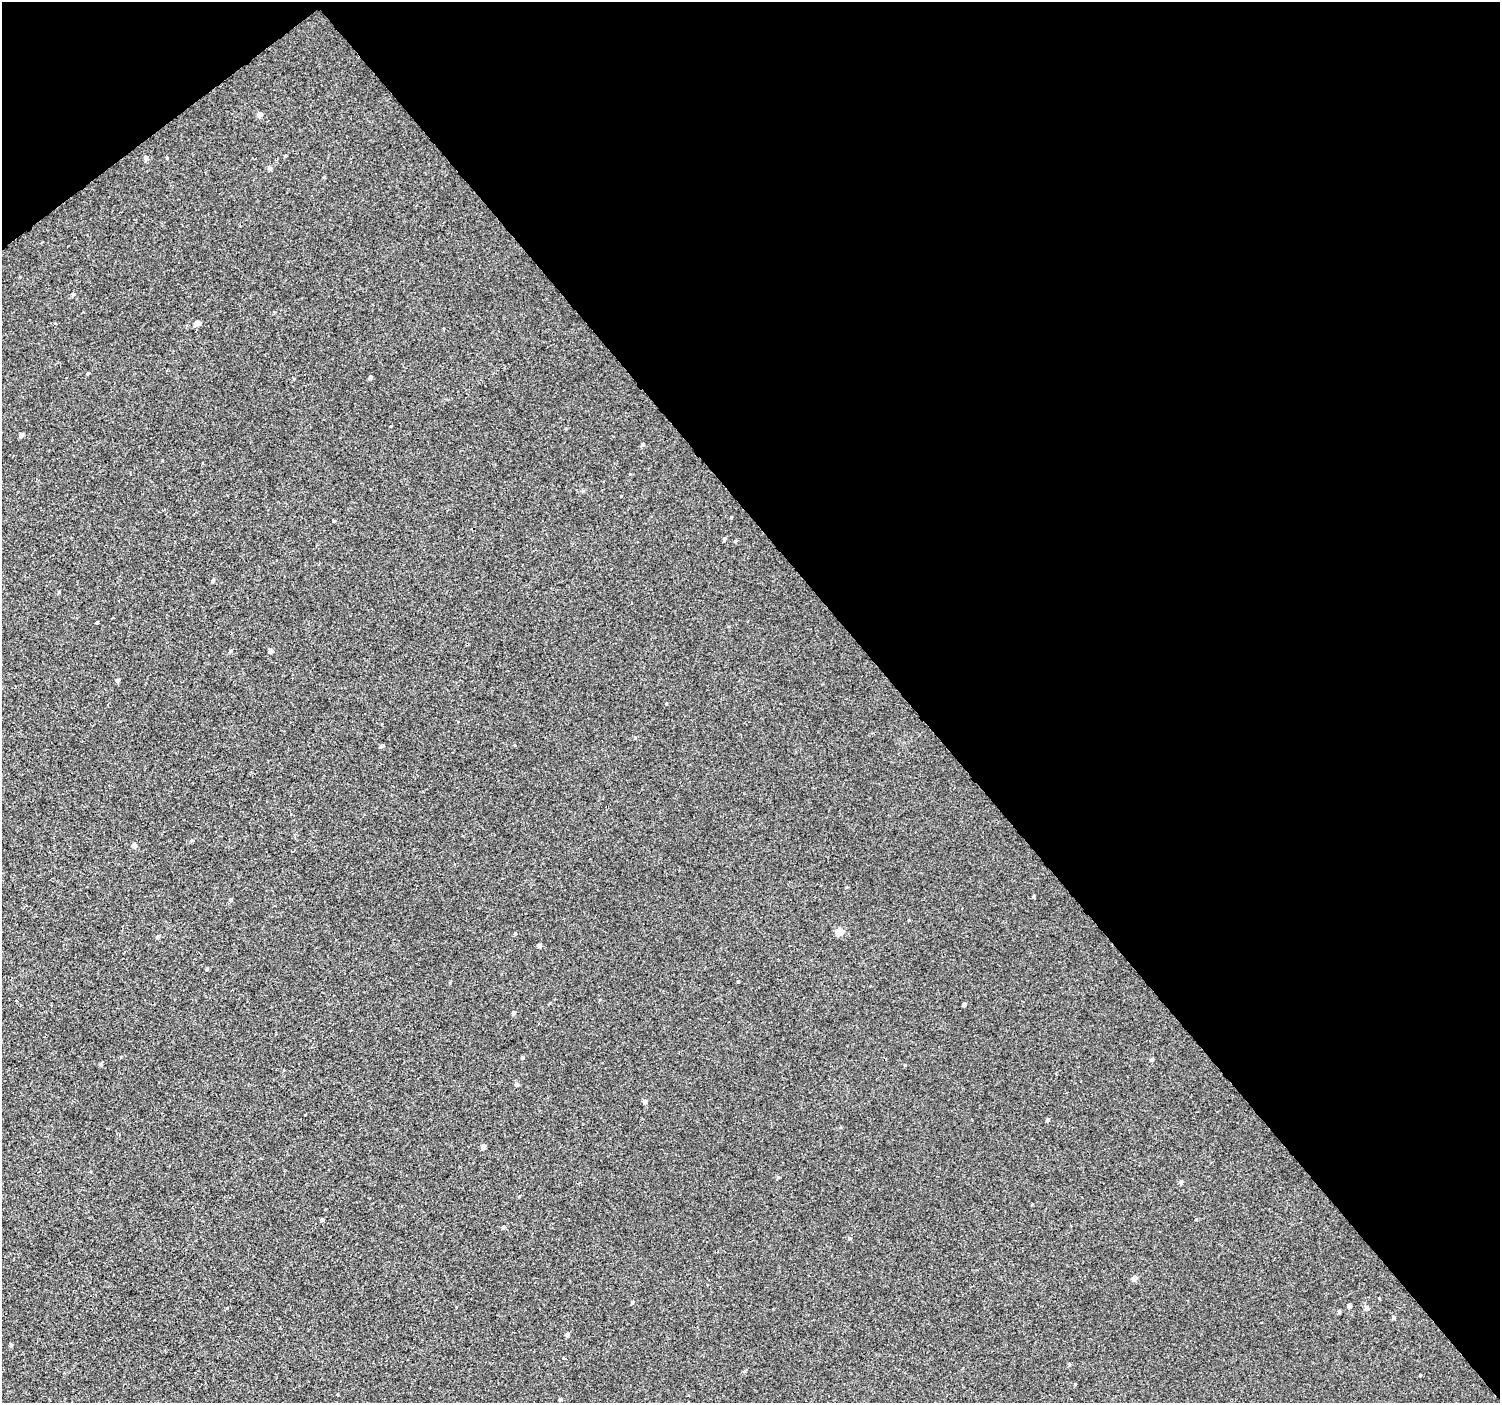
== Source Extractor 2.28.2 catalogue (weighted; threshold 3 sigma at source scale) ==
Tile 3 of 4 x 4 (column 3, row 1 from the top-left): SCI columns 2999-4496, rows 4405-5805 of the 5993 x 5943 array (HDU 1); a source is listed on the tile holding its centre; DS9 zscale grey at full resolution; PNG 1502 x 1405 px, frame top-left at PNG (2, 2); no overlay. Shown black and unused: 41% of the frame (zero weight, under 2 of 3 exposures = <1% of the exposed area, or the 3 px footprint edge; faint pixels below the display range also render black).
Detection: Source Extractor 2.28.2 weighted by HDU 2 'WHT'; one run over the whole footprint, this tile lists its part. Background 3.04e-04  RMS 0.0042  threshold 0.019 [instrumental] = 3 sigma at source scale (4.5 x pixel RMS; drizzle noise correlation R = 1.50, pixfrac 1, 0.0396/0.0396 arcsec/px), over >= 5 px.
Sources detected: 58; all 58 listed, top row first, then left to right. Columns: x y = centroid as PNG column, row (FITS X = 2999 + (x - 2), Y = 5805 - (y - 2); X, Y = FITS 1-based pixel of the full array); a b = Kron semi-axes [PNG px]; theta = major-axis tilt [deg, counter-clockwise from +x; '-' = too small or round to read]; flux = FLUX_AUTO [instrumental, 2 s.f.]
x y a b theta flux
260 114 6 5 - 1.5
285 156 3 3 - 1.9
146 158 5 5 - 1.2
270 168 5 4 - 1.1
73 294 5 4 - 0.75
197 323 5 5 - 2
88 373 4 3 - 0.38
370 377 4 4 - 0.87
21 435 4 4 - 1.3
643 444 4 4 - 0.7
731 517 3 3 - 0.31
334 520 4 3 - 1.1
724 540 5 3 - 1.7
735 541 4 4 - 0.47
213 580 5 5 - 0.55
97 623 3 3 - 1.9
231 651 5 4 - 0.52
270 651 4 4 - 1.2
117 680 5 4 - 0.79
635 738 4 3 - 0.36
515 745 3 3 - 1.2
381 746 5 4 - 0.64
192 840 5 4 - 0.48
134 845 5 5 - 1.3
1033 896 5 3 - 0.39
231 900 4 4 - 0.71
839 931 5 5 - 8.4
158 937 5 4 - 0.85
539 945 4 4 - 1.2
207 969 4 3 - 0.54
738 981 3 3 - 0.34
964 1004 4 4 - 0.67
513 1013 5 4 - 0.78
522 1058 4 4 - 0.69
1152 1059 4 4 - 0.77
101 1064 5 4 - 0.7
517 1084 5 5 - 0.97
645 1101 5 4 - 1.1
1048 1120 4 4 - 0.89
483 1146 4 4 - 2
778 1177 4 4 - 0.44
1181 1182 5 4 - 1.1
322 1220 4 4 - 0.75
503 1227 4 4 - 0.72
849 1238 5 4 - 0.49
1135 1278 5 4 - 1.8
632 1303 4 3 - 0.47
1349 1306 4 4 - 1.2
1367 1308 5 5 - 1.4
1339 1311 4 3 - 0.62
1394 1317 4 4 - 0.82
567 1335 5 4 - 0.88
11 1345 4 4 - 0.48
564 1358 3 2 - 0.68
1069 1364 5 3 - 0.4
1075 1384 4 3 - 0.32
337 1395 3 3 - 1.4
560 1399 4 3 - 0.6
Unlisted compact peaks at least as high as the median listed source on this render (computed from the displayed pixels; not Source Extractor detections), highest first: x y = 227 1308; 1420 1375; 905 1065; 167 158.